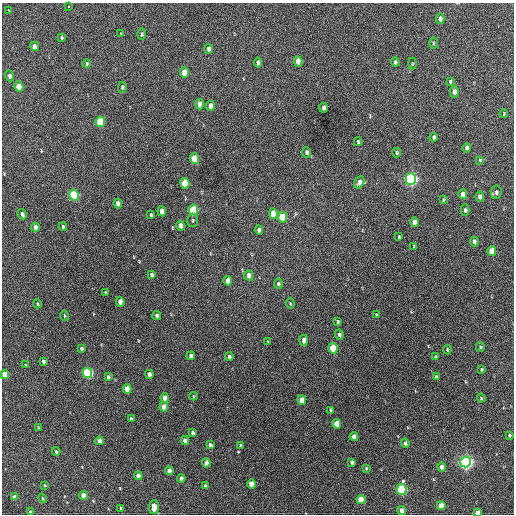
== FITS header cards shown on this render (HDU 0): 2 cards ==
NAXIS1  =                  512 / Axis length
NAXIS2  =                  512 / Axis length

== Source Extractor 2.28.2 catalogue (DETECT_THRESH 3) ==
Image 512 x 512 px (HDU 0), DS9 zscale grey, 1 PNG px = 1 image px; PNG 516 x 516 px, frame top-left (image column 1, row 512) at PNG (2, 3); each listed source drawn as its Kron ellipse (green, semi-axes under 4 px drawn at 4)
Background 729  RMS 20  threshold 60.3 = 3 sigma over >= 5 px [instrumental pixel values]
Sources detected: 129; all 129 listed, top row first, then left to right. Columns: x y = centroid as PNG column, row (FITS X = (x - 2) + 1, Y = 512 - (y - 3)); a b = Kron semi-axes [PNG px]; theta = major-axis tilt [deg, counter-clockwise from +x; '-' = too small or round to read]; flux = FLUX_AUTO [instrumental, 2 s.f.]
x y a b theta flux
68 6 3 2 - 2400
9 11 4 3 - 1300
440 19 5 4 - 5500
121 34 4 3 - 1200
142 34 6 4 89 1900
62 38 4 3 - 1500
433 43 5 3 - 1400
34 46 5 4 - 7300
208 49 5 3 - 4400
298 61 5 4 - 15000
258 62 5 4 - 4900
395 62 4 3 - 2900
87 64 4 3 - 1900
412 64 6 3 90 1200
184 72 5 4 - 23000
10 76 5 4 - 4500
450 81 4 3 - 1600
19 87 5 4 - 29000
122 87 5 4 - 2200
454 92 5 4 - 6900
200 104 5 4 - 14000
210 106 5 4 - 9600
323 108 5 3 - 5000
504 113 4 3 - 1200
100 122 5 4 - 69000
434 137 4 3 - 2900
358 142 4 3 - 2200
467 148 5 4 - 5600
306 152 5 4 - 3300
397 153 4 4 - 1700
194 159 5 4 - 38000
480 160 4 3 - 1400
411 179 6 5 - 390000
359 182 6 4 62 8200
185 183 5 4 - 40000
496 192 7 5 82 3800
463 194 5 4 - 9200
74 195 5 5 - 120000
480 197 5 4 - 7200
443 200 4 2 - 1300
118 204 5 4 - 8700
193 210 5 4 - 91000
465 210 6 4 -89 2800
162 211 5 4 - 11000
22 214 5 4 - 4100
273 214 5 4 - 25000
151 215 4 3 - 2000
283 217 5 4 - 48000
192 220 6 5 - 2300
414 222 4 4 - 8600
180 225 5 4 - 8800
35 227 4 3 - 5000
63 227 4 3 - 1900
259 230 4 4 - 5000
399 237 4 3 - 1400
474 241 5 3 - 3600
414 246 3 2 - 850
492 251 5 4 - 26000
151 275 4 3 - 2900
249 275 5 4 - 12000
228 281 5 4 - 13000
278 284 5 4 - 2600
105 293 3 3 - 1900
120 302 4 4 - 11000
290 303 5 3 - 1400
37 304 4 3 - 1300
376 315 4 3 - 1700
64 316 5 2 - 1300
157 316 4 4 - 4200
337 321 4 3 - 1800
339 335 5 4 - 3100
304 340 5 4 - 8500
268 342 4 3 - 1100
480 347 5 4 - 1500
333 348 5 4 - 45000
81 349 3 3 - 2300
447 350 4 3 - 1300
191 356 4 4 - 4800
229 356 4 3 - 3100
435 357 4 3 - 2200
43 361 4 3 - 2800
25 365 4 3 - 1000
481 369 4 3 - 1700
87 373 5 5 - 160000
5 374 4 4 - 21000
149 374 4 3 - 5900
108 377 4 3 - 2600
436 377 4 3 - 1900
127 389 5 4 - 21000
193 396 4 3 - 1100
165 398 4 4 - 12000
481 398 4 4 - 1400
302 400 5 4 - 19000
164 407 4 4 - 12000
331 410 4 3 - 2100
131 419 4 3 - 2300
337 424 5 4 - 27000
38 427 4 2 - 960
192 432 4 3 - 3500
509 435 3 3 - 1800
354 437 4 4 - 12000
185 440 4 4 - 7200
99 441 4 4 - 7000
405 443 4 4 - 3500
210 445 4 3 - 4500
240 445 3 3 - 1700
56 451 4 3 - 1800
352 462 4 4 - 4200
465 462 5 5 - 470000
206 463 4 4 - 7000
442 467 4 4 - 8400
366 468 4 3 - 1400
169 471 4 4 - 11000
138 476 4 4 - 11000
181 478 4 3 - 3400
251 484 4 4 - 20000
45 485 3 2 - 1300
205 486 4 3 - 1800
402 489 5 5 - 160000
83 495 4 4 - 15000
15 497 4 4 - 7300
43 498 5 3 - 1500
361 499 4 4 - 29000
441 505 4 4 - 17000
154 507 7 5 90 16000
121 508 4 3 - 2200
402 510 4 4 - 10000
30 512 3 3 - 2100
477 512 4 4 - 9200
At the frame edge (FLAGS 8, measured only in part): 2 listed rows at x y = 5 374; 477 512